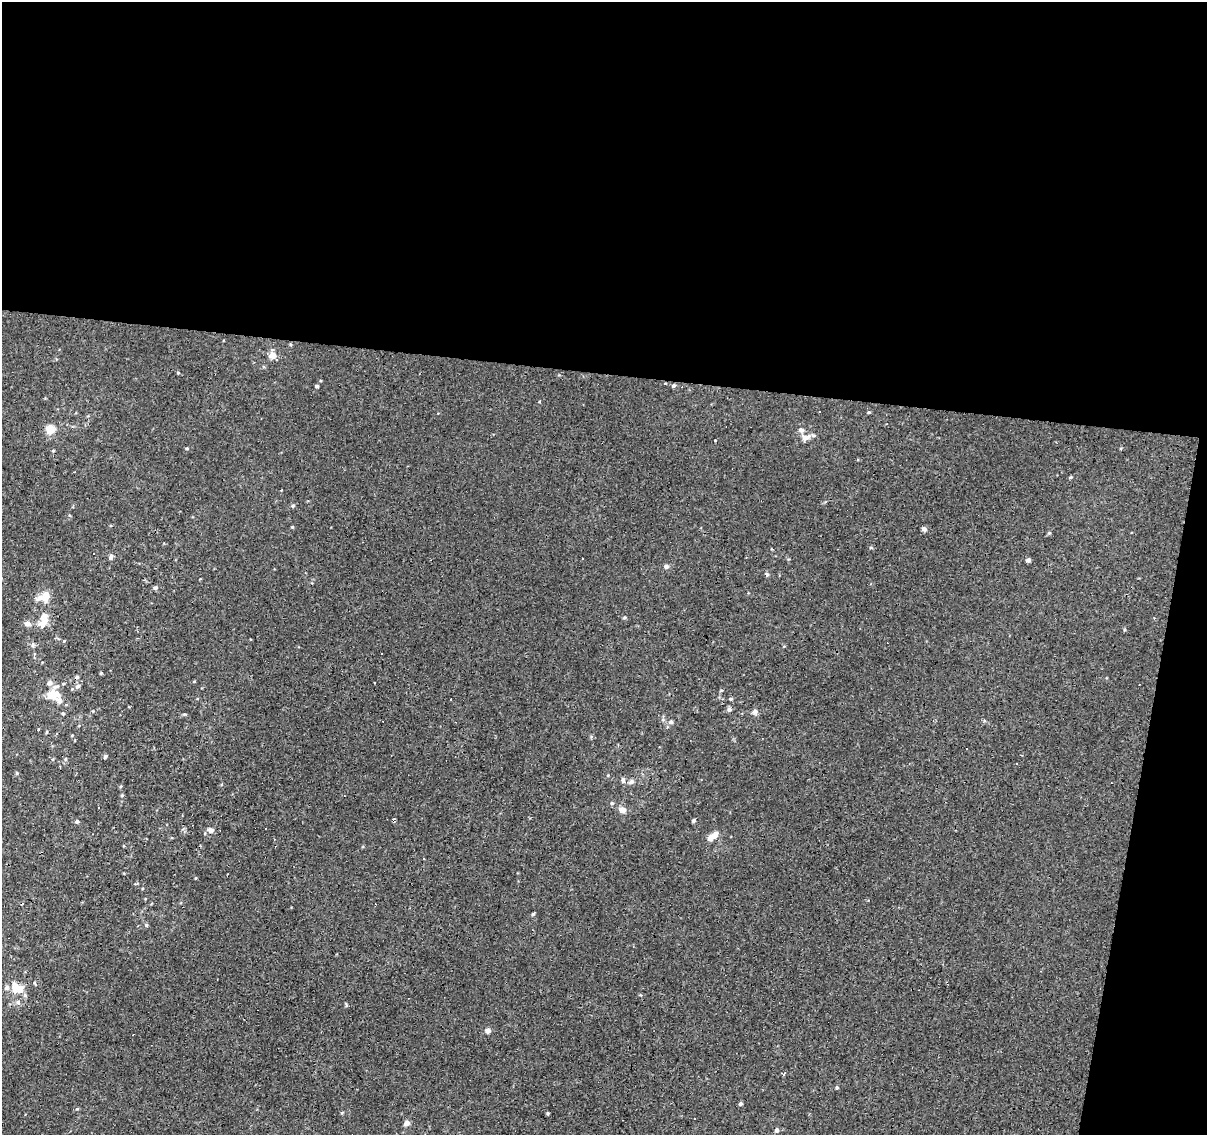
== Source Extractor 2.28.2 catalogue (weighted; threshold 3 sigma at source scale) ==
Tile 4 of 4 x 4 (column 4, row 1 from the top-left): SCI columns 3615-4819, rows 3622-4754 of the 4824 x 5035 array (HDU 1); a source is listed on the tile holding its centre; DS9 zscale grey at full resolution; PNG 1209 x 1137 px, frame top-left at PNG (2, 2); no overlay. Shown black and unused: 36% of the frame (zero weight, under 3 of 4 exposures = <1% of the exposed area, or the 3 px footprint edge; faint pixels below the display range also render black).
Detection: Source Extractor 2.28.2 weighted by HDU 2 'WHT'; one run over the whole footprint, this tile lists its part. Background -0.00146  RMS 0.0033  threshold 0.0146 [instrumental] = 3 sigma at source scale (4.5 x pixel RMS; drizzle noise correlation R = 1.50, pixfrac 1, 0.0396/0.0396 arcsec/px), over >= 5 px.
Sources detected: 99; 19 cosmic-ray / hot-pixel residue — not listed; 7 inside a brighter listed object's ellipse — not listed separately; the other 73 listed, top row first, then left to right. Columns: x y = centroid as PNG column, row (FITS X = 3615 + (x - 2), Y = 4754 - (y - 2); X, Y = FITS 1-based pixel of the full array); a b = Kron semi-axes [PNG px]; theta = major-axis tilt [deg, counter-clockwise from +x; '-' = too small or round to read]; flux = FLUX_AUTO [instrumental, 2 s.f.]
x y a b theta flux
272 355 6 6 - 3.3
178 373 4 4 - 0.35
317 386 4 4 - 0.65
674 386 5 4 - 0.67
539 401 4 3 - 0.27
869 412 5 3 - 0.38
51 429 8 7 - 6.1
801 430 9 7 -24 1.2
806 437 12 8 16 2.4
715 440 3 2 - 0.22
187 448 5 3 - 0.34
53 451 4 4 - 0.32
1071 477 5 4 - 0.36
293 506 6 4 23 0.5
292 527 4 4 - 0.33
924 529 5 4 - 1.4
1049 533 5 5 - 0.45
871 548 5 3 - 0.35
110 558 6 5 - 0.91
1028 560 5 4 - 0.99
666 566 5 5 - 1.2
767 574 7 5 -43 0.59
155 588 6 5 - 0.64
45 596 11 8 43 5
624 618 5 5 - 0.49
44 622 14 9 54 3.8
27 624 6 6 - 1.8
64 641 4 3 - 0.3
33 644 7 5 89 0.74
381 653 3 2 - 0.34
101 673 4 4 - 0.34
194 681 5 3 - 0.27
374 682 3 3 - 0.7
49 683 6 5 - 1.5
78 686 7 6 - 1
721 690 5 3 - 0.3
52 694 14 10 15 5.6
731 699 5 4 - 0.5
729 709 6 6 - 0.9
755 712 8 7 - 1.2
63 714 4 4 - 0.41
671 722 6 6 - 0.91
47 732 5 3 - 0.33
591 737 5 5 - 0.47
105 756 5 4 - 0.69
65 759 6 4 89 0.43
1016 764 3 2 - 0.36
17 773 5 3 - 0.36
623 780 9 5 -82 0.84
631 782 6 5 - 1.2
122 795 4 4 - 0.39
612 803 5 3 - 0.47
623 810 6 5 - 2.4
77 821 4 4 - 0.76
693 821 5 4 - 0.59
211 830 8 6 -9 1.4
711 837 9 7 31 2.4
196 878 5 3 - 0.24
533 914 4 4 - 0.45
146 925 5 4 - 0.54
35 983 5 3 - 0.32
16 987 19 9 -34 5.5
18 1002 7 7 - 1
346 1005 6 4 -73 0.37
488 1031 6 6 - 1.3
783 1074 3 3 - 5.5
837 1087 4 4 - 0.48
740 1104 5 4 - 0.61
77 1109 5 4 - 0.42
548 1113 4 3 - 0.36
695 1118 3 2 - 0.4
406 1123 7 5 37 1.5
777 1130 5 5 - 0.95